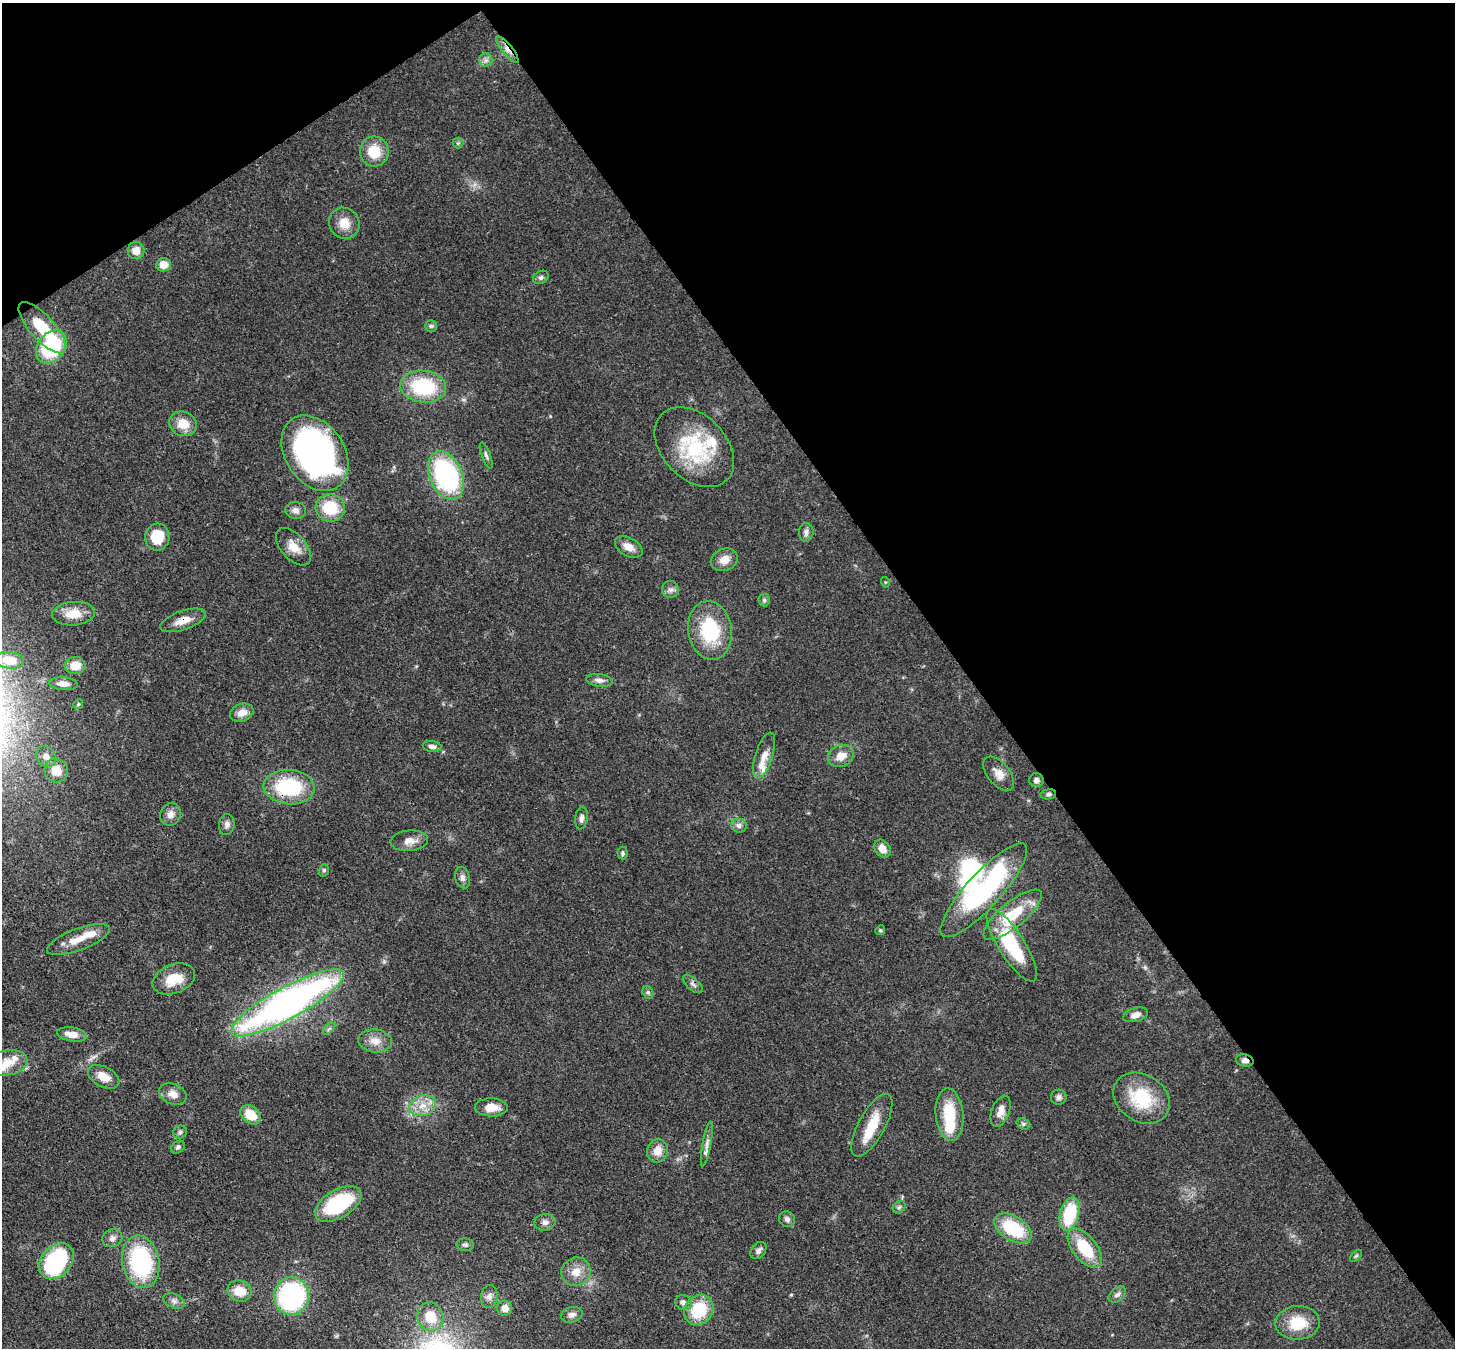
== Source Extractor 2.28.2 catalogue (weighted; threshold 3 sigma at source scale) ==
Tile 3 of 4 x 4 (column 3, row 1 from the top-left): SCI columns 2986-4438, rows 4387-5732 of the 5970 x 5942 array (HDU 1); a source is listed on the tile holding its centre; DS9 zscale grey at full resolution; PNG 1457 x 1350 px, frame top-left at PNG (2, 3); each listed source drawn as its Kron ellipse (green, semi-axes under 4 px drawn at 4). Shown black and unused: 38% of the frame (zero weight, under 3 of 4 exposures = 7% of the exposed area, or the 3 px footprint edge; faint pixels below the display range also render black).
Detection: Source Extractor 2.28.2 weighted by HDU 2 'WHT'; one run over the whole footprint, this tile lists its part. Background 0.0754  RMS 0.0038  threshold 0.0172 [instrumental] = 3 sigma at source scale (4.5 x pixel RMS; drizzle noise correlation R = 1.50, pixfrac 1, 0.05/0.05 arcsec/px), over >= 5 px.
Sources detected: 117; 4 inside a brighter object's white glare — neither listed nor drawn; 4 inside a brighter listed object's ellipse — not listed separately; the other 109 listed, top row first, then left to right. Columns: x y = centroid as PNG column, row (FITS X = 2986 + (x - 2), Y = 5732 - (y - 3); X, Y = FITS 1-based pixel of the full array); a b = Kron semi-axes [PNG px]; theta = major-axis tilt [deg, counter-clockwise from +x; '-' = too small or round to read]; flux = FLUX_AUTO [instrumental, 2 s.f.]
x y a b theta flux
507 50 16 5 -51 2.4
486 60 7 6 - 1.3
458 143 5 5 - 0.59
374 152 15 14 - 9.9
344 223 16 14 -55 5.7
136 251 8 8 - 3.9
163 265 7 6 - 5.1
541 277 8 6 31 1.1
431 326 6 6 - 0.8
42 328 32 12 -48 16
51 347 18 13 54 33
423 387 23 16 -6 26
183 424 14 12 -26 6.3
694 447 46 32 -45 31
315 453 41 29 -56 140
486 455 14 4 -69 1.1
446 475 25 16 -66 57
330 508 14 13 - 15
295 510 10 8 -9 1.9
806 532 9 7 85 1.5
157 537 13 12 - 11
293 547 22 12 -48 5.3
629 547 15 9 -29 3.9
724 560 13 11 24 4
885 582 5 3 - 0.38
670 590 8 8 - 1.6
764 600 6 6 - 0.72
73 614 22 11 5 6.7
183 620 23 9 19 5
710 630 29 22 -80 26
10 660 15 8 -6 6.6
75 666 10 8 4 5.3
599 680 13 6 -9 1.9
63 684 14 6 -4 2.3
78 704 5 4 - 0.59
242 713 12 8 22 3.5
432 747 9 5 -9 1.5
764 756 24 8 72 4.7
841 756 13 10 23 4.8
46 757 11 9 -51 2.6
56 770 12 11 - 5.8
999 774 20 11 -51 3.9
1036 780 7 7 - 1.4
289 787 26 17 -5 29
1048 794 8 5 8 0.9
170 814 12 10 68 2.7
581 818 11 6 81 1.6
227 825 10 8 81 1.7
739 826 8 7 - 1.6
409 841 19 10 6 3.6
882 849 10 7 -53 3.3
622 853 6 5 - 0.74
324 870 6 5 - 0.65
463 878 11 7 -77 1.7
984 890 61 17 48 62
1013 915 36 12 40 17
880 930 5 4 - 0.5
78 940 33 11 21 7.4
1012 945 42 13 -58 28
174 979 22 14 22 9
693 984 12 5 -40 1.3
648 992 7 5 -69 0.74
288 1003 64 16 29 180
1136 1015 13 7 16 2.5
329 1029 7 4 44 0.79
72 1034 15 7 -9 4
375 1041 17 11 -6 4.3
1245 1060 9 6 -12 1.8
7 1063 20 12 9 6.3
104 1077 17 10 -28 5.3
173 1094 14 10 -24 3.5
1059 1097 8 7 - 1.4
1141 1098 30 23 -32 21
422 1106 13 10 18 4.9
491 1107 16 9 -1 4.9
1001 1111 16 8 69 3.6
251 1115 11 8 -38 7.4
950 1115 26 14 -84 16
1023 1124 7 5 -21 0.76
872 1125 35 13 61 11
180 1132 7 6 - 0.94
707 1144 22 4 80 2.4
178 1147 7 5 38 1
658 1151 12 10 75 4.3
338 1204 26 14 31 33
899 1207 7 5 44 0.79
1070 1214 17 9 74 22
787 1219 8 7 - 1.3
545 1222 11 8 7 1.8
1013 1228 21 12 -33 21
112 1238 10 9 - 1.9
465 1245 8 6 -5 1
1085 1248 23 12 -52 16
758 1251 10 6 51 1.4
1356 1256 7 4 44 0.63
56 1261 20 15 48 40
141 1262 26 18 -79 42
576 1272 15 14 - 5.3
239 1291 12 10 -19 6.6
1117 1295 10 6 39 1.3
291 1296 19 17 85 62
489 1296 11 8 80 2.1
174 1301 11 7 -24 1.6
683 1303 8 7 - 2
505 1308 7 7 - 3.3
699 1310 16 14 48 17
572 1315 11 7 15 1.8
430 1317 15 13 -75 9.5
1297 1323 22 17 3 12
Overlapping masked pixels (flux is a lower limit): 6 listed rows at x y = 507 50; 183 620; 289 787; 1048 794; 693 984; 1245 1060